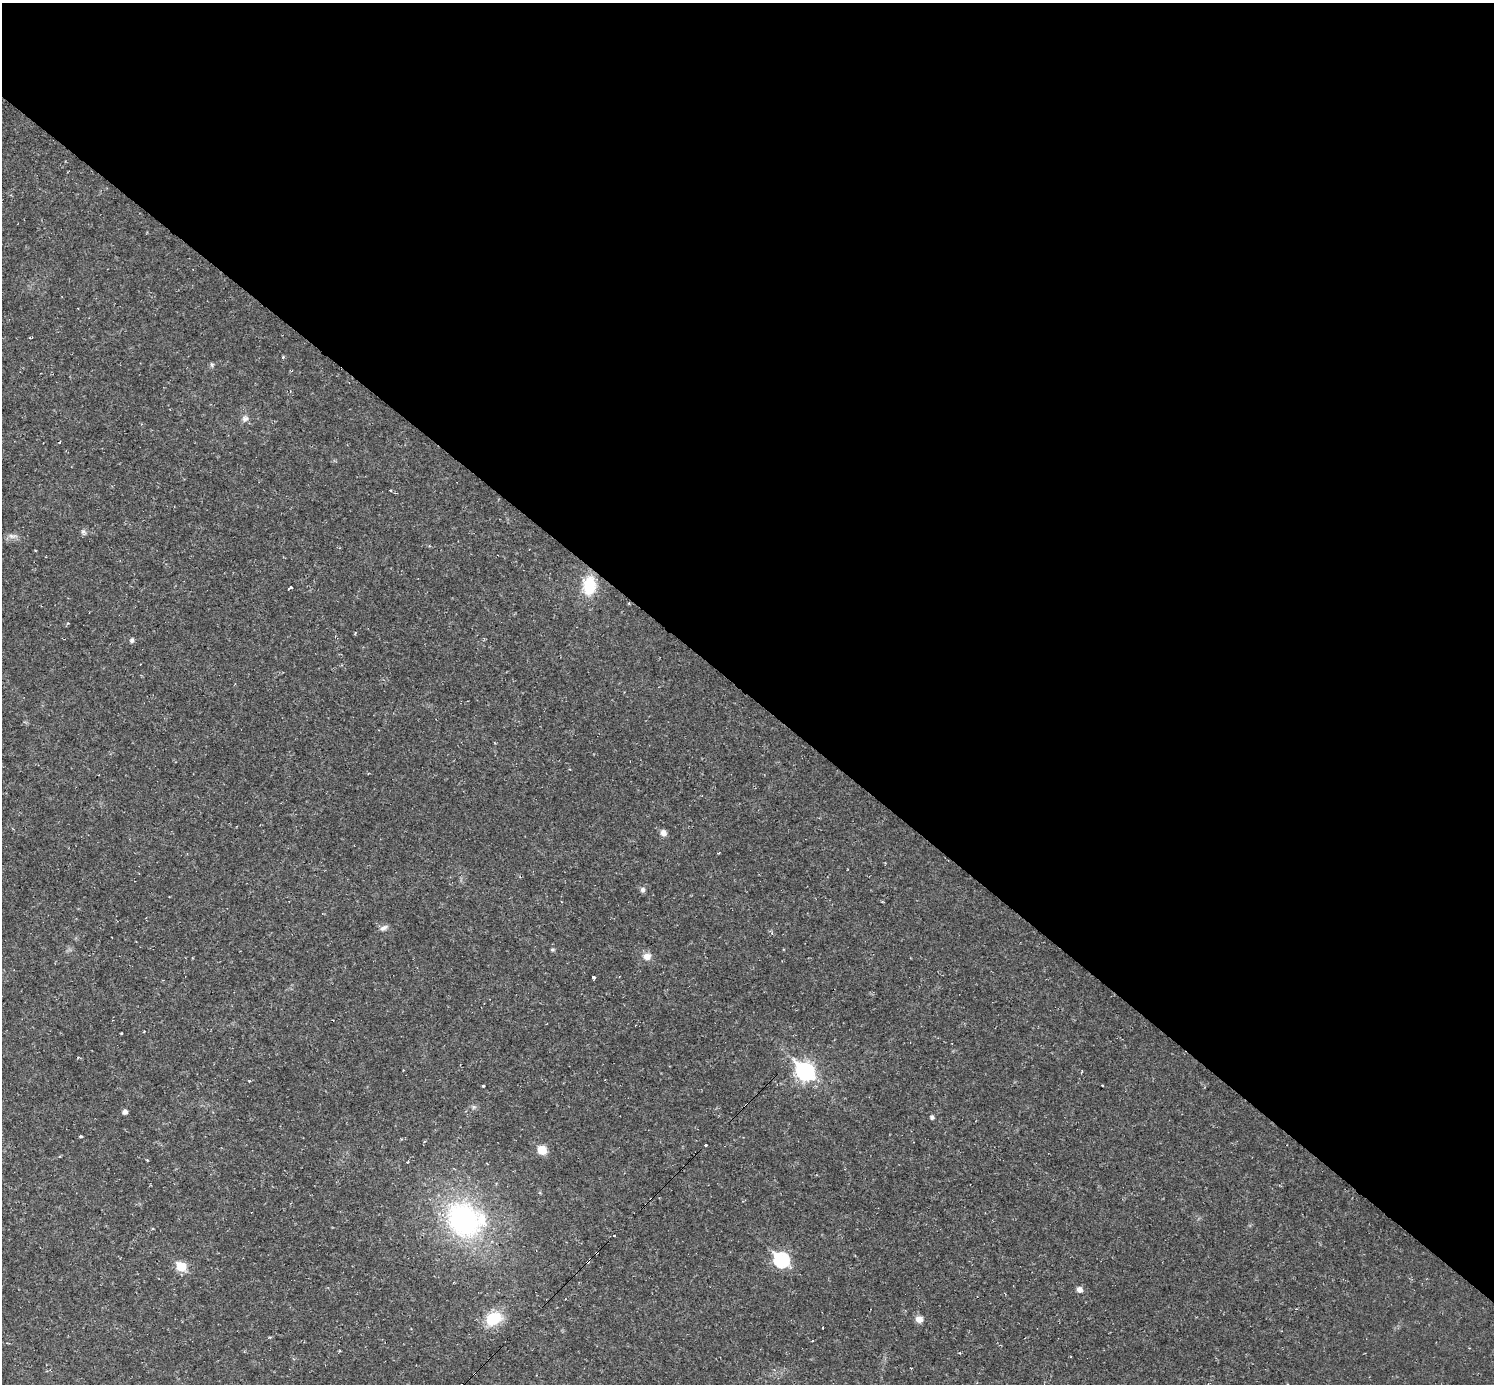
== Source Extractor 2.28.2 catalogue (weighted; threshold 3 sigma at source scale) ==
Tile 3 of 4 x 4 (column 3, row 1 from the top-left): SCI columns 2987-4478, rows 4297-5678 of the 5971 x 5973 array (HDU 1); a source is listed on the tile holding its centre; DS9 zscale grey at full resolution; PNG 1496 x 1386 px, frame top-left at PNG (2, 3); no overlay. Shown black and unused: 50% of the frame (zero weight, under 2 of 3 exposures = <1% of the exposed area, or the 3 px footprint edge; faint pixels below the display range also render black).
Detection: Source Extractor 2.28.2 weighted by HDU 2 'WHT'; one run over the whole footprint, this tile lists its part. Background 0.0316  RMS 0.0069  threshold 0.031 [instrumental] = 3 sigma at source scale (4.5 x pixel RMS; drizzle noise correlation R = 1.50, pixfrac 1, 0.05/0.05 arcsec/px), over >= 5 px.
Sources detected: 42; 3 cosmic-ray / hot-pixel residue — not listed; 1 inside a brighter listed object's ellipse — not listed separately; the other 38 listed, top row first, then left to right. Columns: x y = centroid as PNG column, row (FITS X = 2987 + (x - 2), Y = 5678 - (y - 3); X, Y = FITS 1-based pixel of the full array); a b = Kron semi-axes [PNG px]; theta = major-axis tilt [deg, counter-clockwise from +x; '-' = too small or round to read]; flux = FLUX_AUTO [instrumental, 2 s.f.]
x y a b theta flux
283 357 5 3 - 0.77
212 365 7 5 -89 1.3
245 419 9 9 - 3.2
83 532 9 6 -65 1.8
12 536 16 6 2 3.5
589 586 22 15 86 24
290 588 6 3 43 9.8
132 640 6 5 - 1.7
663 833 7 6 - 4.2
719 853 3 2 - 0.6
642 890 7 6 - 2
383 928 10 6 27 2.9
552 950 4 4 - 1.2
647 956 10 9 - 5.3
593 978 3 3 - 8.2
121 1033 3 2 - 0.59
805 1071 9 7 -41 230
1102 1085 3 2 - 0.67
483 1086 3 3 - 6
474 1107 7 6 - 1.6
125 1112 6 5 - 2.6
932 1117 5 5 - 1.7
81 1136 4 3 - 0.93
424 1142 4 3 - 0.65
706 1145 3 3 - 3.5
542 1150 7 7 - 14
147 1160 3 3 - 0.77
651 1199 3 3 - 3.5
463 1220 41 33 -55 130
614 1235 3 3 - 6.2
781 1260 8 7 - 120
588 1262 5 3 - 6.2
181 1267 6 5 - 27
1079 1290 7 6 - 3.3
494 1318 18 13 24 25
919 1319 8 7 - 5.1
813 1341 3 2 - 1.1
474 1374 3 2 - 0.49
Overlapping masked pixels (flux is a lower limit): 3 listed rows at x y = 651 1199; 588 1262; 474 1374